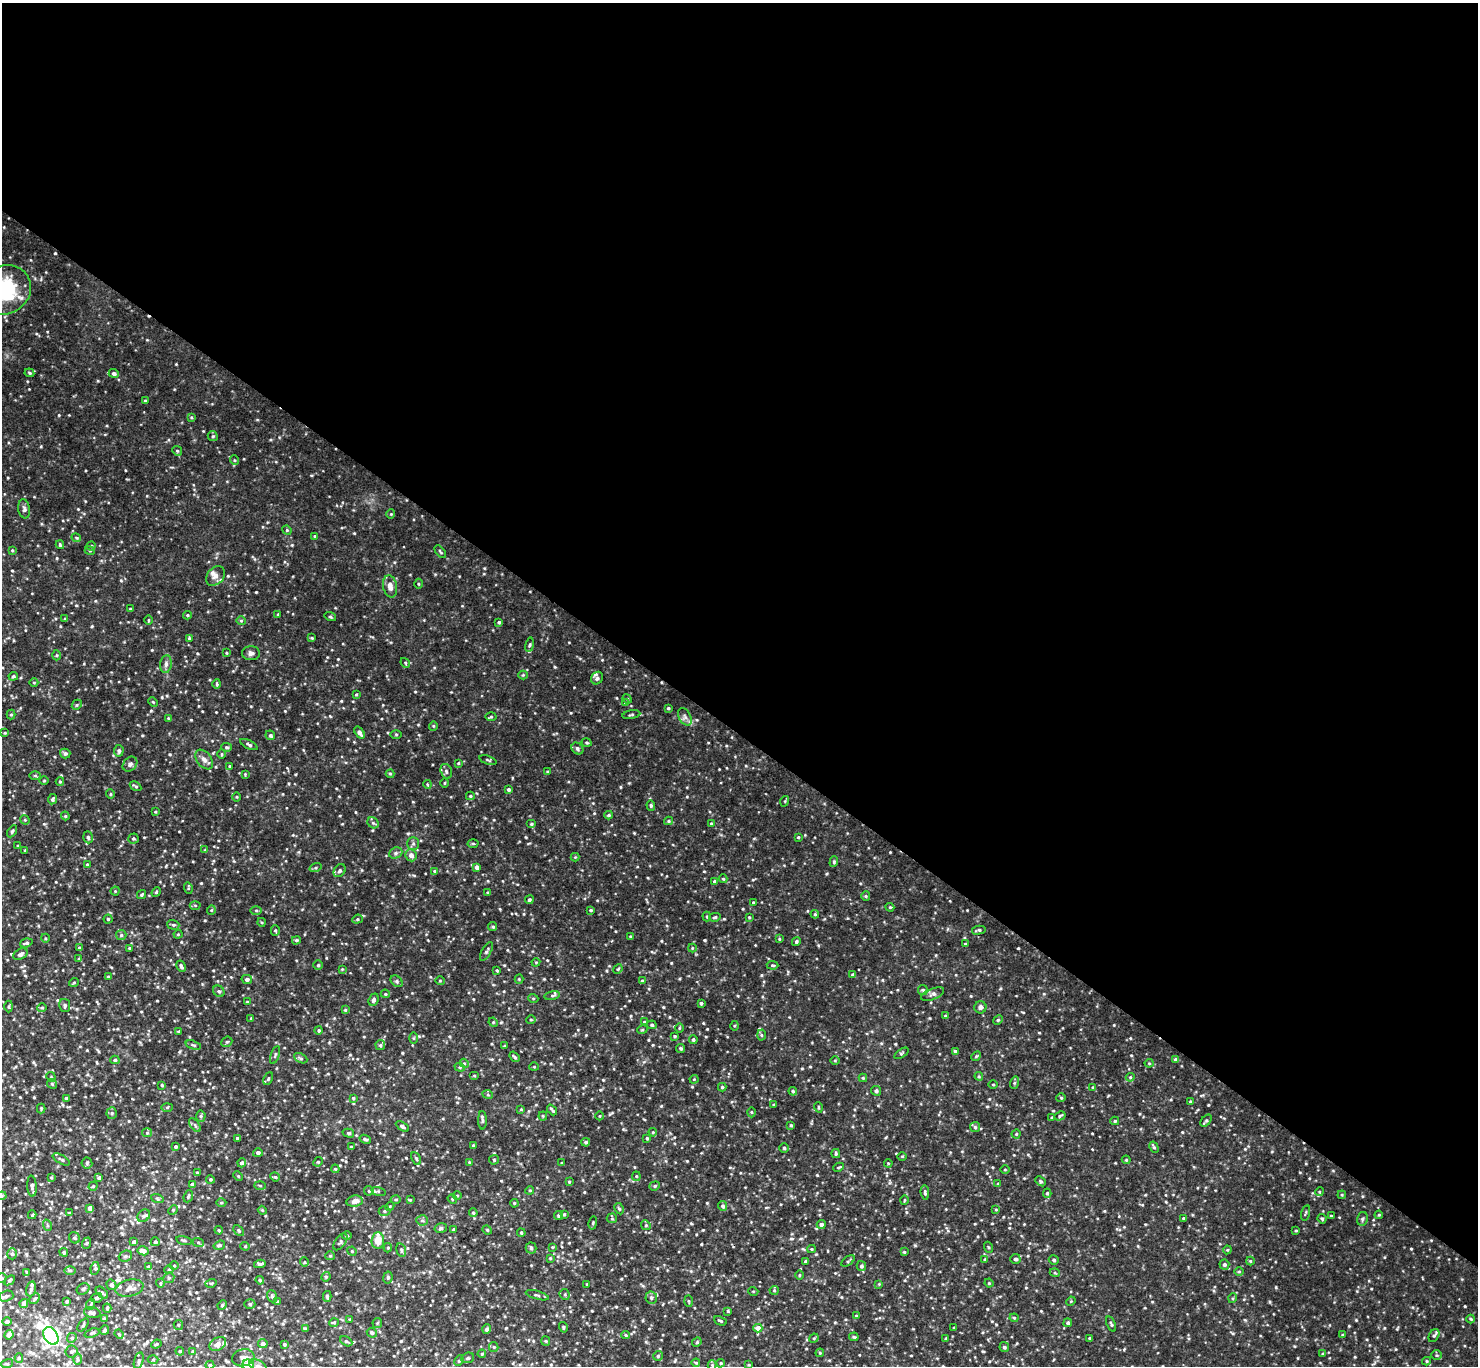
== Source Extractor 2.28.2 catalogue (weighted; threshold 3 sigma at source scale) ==
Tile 3 of 4 x 4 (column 3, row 1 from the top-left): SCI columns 2992-4467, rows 4293-5656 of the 5986 x 5997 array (HDU 1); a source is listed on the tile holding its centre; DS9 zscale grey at full resolution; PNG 1480 x 1368 px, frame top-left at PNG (2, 3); each listed source drawn as its Kron ellipse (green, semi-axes under 4 px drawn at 4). Shown black and unused: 54% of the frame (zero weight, under 3 of 4 exposures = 6% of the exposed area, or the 3 px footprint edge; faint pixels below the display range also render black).
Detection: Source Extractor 2.28.2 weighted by HDU 2 'WHT'; one run over the whole footprint, this tile lists its part. Background 0.055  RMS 0.0075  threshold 0.0338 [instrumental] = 3 sigma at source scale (4.5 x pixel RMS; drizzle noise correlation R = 1.50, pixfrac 1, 0.05/0.05 arcsec/px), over >= 5 px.
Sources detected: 675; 8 inside a brighter listed object's ellipse — not listed separately; of the other 667, all 500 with FLUX_AUTO >= 0.638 (the completeness limit of this list) listed and drawn (167 fainter detections not listed), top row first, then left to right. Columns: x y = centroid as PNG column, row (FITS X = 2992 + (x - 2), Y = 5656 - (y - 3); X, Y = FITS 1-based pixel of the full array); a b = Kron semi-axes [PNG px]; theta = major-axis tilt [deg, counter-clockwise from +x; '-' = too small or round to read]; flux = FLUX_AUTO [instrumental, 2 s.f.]
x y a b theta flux
4 290 27 24 25 55
29 373 5 4 - 0.84
114 373 5 4 - 1.8
145 401 4 3 - 1
191 417 4 4 - 0.72
213 436 5 4 - 1
177 451 5 4 - 0.93
234 460 5 3 - 0.71
24 509 9 6 -80 2
391 514 4 4 - 0.76
287 530 5 4 - 0.83
315 536 4 4 - 0.77
76 538 5 3 - 0.74
60 545 4 3 - 0.77
91 546 4 4 - 0.93
12 550 4 3 - 0.71
90 551 5 3 - 0.75
440 552 7 3 -49 0.92
216 576 11 8 46 3.6
418 584 5 3 - 0.7
390 586 11 7 -79 4.8
130 609 3 3 - 0.71
278 614 3 3 - 0.64
187 615 4 4 - 0.8
330 617 6 3 -19 0.95
65 619 4 3 - 0.71
148 620 5 3 - 0.7
241 621 5 4 - 0.93
499 622 3 3 - 1.1
189 638 4 4 - 0.83
312 638 4 3 - 0.65
530 645 7 3 80 1.2
226 653 3 3 - 0.71
251 653 9 7 -1 2.2
56 655 5 3 - 0.75
405 663 5 4 - 0.86
166 664 9 5 82 2.2
523 675 4 4 - 0.8
13 676 5 4 - 0.9
597 678 7 5 48 1.6
34 682 4 3 - 0.64
217 684 4 4 - 0.8
356 695 4 4 - 0.77
627 699 5 4 - 0.81
153 702 5 3 - 0.67
625 703 4 3 - 0.64
77 705 5 4 - 0.91
668 708 4 3 - 0.92
11 714 5 4 - 0.94
631 715 9 3 9 1
491 717 5 3 - 0.78
685 717 9 6 -61 2.5
168 718 4 3 - 0.69
433 726 4 4 - 0.77
5 733 4 3 - 0.65
359 733 7 4 -55 2.8
396 734 5 3 - 0.73
270 735 5 4 - 1.3
587 743 5 4 - 0.88
249 744 9 4 -27 1.6
226 747 5 4 - 0.93
577 748 6 5 - 1.6
119 751 6 4 85 1.5
65 753 5 5 - 1.4
222 754 5 3 - 0.71
204 759 11 7 -52 3.4
488 760 9 3 -19 0.87
458 763 4 3 - 0.67
130 764 8 6 46 2.3
230 766 3 3 - 0.83
446 771 8 5 -73 1.6
548 772 4 3 - 0.82
245 774 4 3 - 0.66
390 774 4 4 - 0.76
35 776 6 4 -1 0.88
44 781 5 3 - 0.64
60 781 4 4 - 0.75
445 783 4 3 - 0.71
427 784 4 3 - 0.69
135 786 6 3 -32 1.1
508 789 4 3 - 1.4
110 794 4 4 - 0.78
470 796 4 4 - 0.91
237 797 4 3 - 0.66
53 799 5 4 - 1.5
785 801 5 3 - 0.77
651 805 5 4 - 1
155 812 4 3 - 0.76
609 815 4 3 - 0.98
65 816 4 4 - 0.76
25 820 5 4 - 0.76
669 821 4 4 - 0.95
373 823 6 5 - 1.3
711 823 4 3 - 0.74
531 824 5 4 - 1
12 831 6 3 58 1.1
88 837 6 4 -72 1.4
798 837 3 3 - 0.72
133 838 5 5 - 1.2
413 843 7 6 - 1.6
473 843 5 3 - 0.87
18 846 3 2 - 0.68
25 850 3 3 - 0.74
205 850 4 4 - 0.69
396 853 7 5 22 1.7
411 855 6 5 - 3.6
575 857 4 4 - 0.69
834 862 5 4 - 0.99
87 864 4 3 - 0.75
477 867 4 4 - 3.4
315 868 6 3 19 0.89
340 871 7 5 52 1.5
434 871 4 4 - 0.71
723 879 4 4 - 0.72
715 882 4 4 - 1.8
188 888 6 3 -73 0.88
115 891 4 4 - 0.69
156 892 5 4 - 0.93
487 893 4 3 - 0.67
141 895 5 3 - 1
866 896 5 4 - 0.81
529 900 4 4 - 1.2
753 903 3 3 - 0.76
195 905 5 3 - 0.75
890 907 4 4 - 0.76
211 910 5 4 - 0.78
256 910 5 3 - 0.89
591 910 3 3 - 0.78
815 914 4 4 - 0.83
707 917 5 4 - 0.93
715 917 5 4 - 1.1
749 917 3 3 - 0.74
108 919 4 4 - 0.86
357 919 5 4 - 1
261 922 4 3 - 0.66
173 925 6 4 -18 1.1
493 927 4 4 - 1.1
275 930 5 4 - 0.99
979 930 7 3 13 1.3
178 934 4 4 - 0.78
121 935 5 5 - 1.1
630 936 4 3 - 0.68
45 938 4 3 - 0.65
779 939 4 3 - 0.66
296 940 4 3 - 0.96
796 942 4 4 - 1.2
26 943 6 4 17 1.4
965 944 4 3 - 0.68
80 948 4 3 - 1.2
129 948 4 3 - 0.79
692 948 4 4 - 0.64
486 951 10 4 61 1.5
20 954 8 5 27 1.9
79 959 4 4 - 0.9
536 962 4 3 - 0.65
318 965 5 5 - 1
773 965 6 4 -4 1
181 966 6 4 -62 1.5
342 969 4 4 - 0.64
618 969 5 4 - 0.89
497 970 3 2 - 0.74
853 974 4 4 - 1.1
108 977 4 3 - 0.69
247 979 5 4 - 1.8
519 979 4 4 - 0.73
397 981 7 5 -44 1.4
440 981 5 4 - 0.8
642 981 4 4 - 0.77
74 982 5 3 - 0.66
923 990 5 5 - 1.1
219 991 6 5 - 1.4
385 994 4 3 - 0.82
933 994 12 5 22 2.1
552 996 8 4 9 1.3
533 998 5 3 - 0.65
374 1000 6 4 68 1.8
247 1002 4 3 - 0.64
701 1003 3 3 - 1.1
65 1005 7 5 -79 1.4
9 1006 6 3 89 0.8
980 1007 6 6 - 2.2
42 1008 5 4 - 1
345 1010 4 4 - 0.87
945 1016 4 3 - 0.86
251 1019 4 3 - 0.81
531 1019 5 3 - 0.77
998 1020 5 4 - 0.91
493 1022 5 4 - 0.68
644 1022 4 3 - 0.65
652 1025 5 3 - 1.1
734 1026 5 3 - 0.75
679 1028 5 3 - 0.67
319 1030 4 3 - 1
642 1030 5 3 - 0.75
179 1031 4 3 - 0.71
761 1035 5 3 - 0.93
675 1036 3 3 - 0.86
413 1038 6 4 89 0.83
693 1040 4 4 - 1.3
227 1042 6 5 - 1
193 1045 8 3 -17 0.97
380 1045 5 5 - 0.98
505 1046 3 3 - 0.83
681 1048 4 4 - 1.1
955 1051 4 4 - 0.92
901 1053 8 3 35 0.93
275 1055 9 3 70 1.1
976 1056 5 4 - 0.98
514 1057 6 3 -51 1.2
301 1058 7 4 -27 1.2
115 1060 4 4 - 1
835 1060 4 3 - 0.69
1176 1060 4 4 - 2.6
464 1063 5 3 - 0.73
1149 1063 4 4 - 0.72
460 1067 5 4 - 0.91
534 1067 4 4 - 0.73
474 1076 5 3 - 0.64
979 1076 4 4 - 0.75
51 1077 5 4 - 0.85
1130 1077 4 4 - 0.89
863 1078 4 4 - 0.9
268 1079 6 3 63 0.84
694 1079 4 4 - 0.69
1014 1083 6 4 72 0.96
52 1084 5 4 - 0.99
162 1085 3 3 - 0.96
993 1085 4 3 - 0.66
722 1087 4 4 - 1
1093 1087 4 3 - 0.65
793 1091 4 4 - 1.1
876 1091 5 4 - 1.9
488 1095 5 3 - 0.82
67 1098 4 3 - 1.5
353 1098 4 3 - 0.88
1061 1098 4 4 - 0.84
1190 1102 4 4 - 0.66
774 1104 3 3 - 0.7
167 1107 6 4 2 0.81
818 1107 5 3 - 0.65
41 1108 5 4 - 0.74
521 1109 4 4 - 0.72
552 1110 6 3 -49 1.2
752 1112 5 3 - 0.75
112 1113 5 5 - 1.1
201 1116 5 5 - 1.1
543 1116 4 4 - 0.73
600 1116 4 3 - 0.64
1060 1116 6 3 30 0.94
1052 1118 3 3 - 1.1
482 1120 9 3 -89 1.4
1115 1121 4 4 - 1
1206 1121 7 4 49 1.3
195 1125 8 4 -54 1.3
791 1125 3 3 - 0.83
402 1126 7 4 -32 1.5
975 1127 5 5 - 1
653 1132 4 3 - 0.66
147 1133 5 4 - 0.94
348 1133 6 4 -15 0.97
1016 1134 4 4 - 0.88
237 1138 3 3 - 0.81
647 1138 4 4 - 0.92
365 1139 6 4 -22 1.2
586 1142 4 4 - 1.2
473 1145 3 3 - 0.67
175 1147 3 3 - 1.1
351 1147 3 3 - 0.93
1154 1147 6 4 -61 1.2
784 1148 5 5 - 1.1
258 1153 5 4 - 1.7
836 1154 4 3 - 1
902 1156 5 3 - 0.69
416 1158 7 3 -64 0.98
61 1159 9 4 -29 1.3
494 1160 5 5 - 0.95
1126 1160 4 4 - 0.81
318 1162 5 4 - 0.99
469 1162 4 3 - 0.7
87 1163 5 5 - 1.1
242 1163 4 4 - 1.8
562 1163 3 3 - 0.77
888 1163 4 3 - 0.64
839 1167 5 3 - 0.75
335 1169 4 4 - 0.88
1005 1169 4 3 - 0.64
197 1173 4 3 - 0.74
238 1176 5 3 - 0.75
636 1176 4 4 - 0.8
51 1177 4 3 - 0.83
99 1177 4 3 - 1.4
275 1177 5 4 - 0.9
210 1179 4 4 - 1.1
1041 1181 6 4 -41 1.1
569 1182 4 3 - 0.78
193 1184 4 4 - 2.2
998 1184 4 3 - 0.76
260 1185 5 3 - 0.78
32 1186 10 4 -86 2.4
93 1186 4 4 - 0.88
655 1186 5 4 - 1.1
530 1190 4 3 - 0.69
369 1191 5 4 - 0.98
378 1191 7 4 -18 1.3
925 1192 7 4 -85 1.3
1319 1192 4 3 - 0.71
1047 1193 4 4 - 1.1
457 1195 4 3 - 0.66
1342 1195 4 3 - 0.69
2 1196 5 4 - 0.86
188 1196 6 4 69 1.1
157 1198 6 4 -20 1
396 1199 5 3 - 0.81
452 1199 5 4 - 0.92
410 1200 4 3 - 0.67
904 1200 4 3 - 0.7
355 1201 8 5 9 4.5
221 1203 5 3 - 0.78
514 1203 4 3 - 0.66
390 1206 5 3 - 0.8
723 1206 5 4 - 1.7
90 1208 4 4 - 4.6
619 1209 6 4 -62 0.99
173 1210 5 4 - 0.92
262 1210 4 3 - 0.72
996 1210 4 3 - 0.64
384 1211 6 5 - 1.3
69 1213 4 3 - 0.65
473 1213 4 4 - 0.95
1305 1213 8 2 75 0.74
564 1214 3 3 - 0.89
32 1215 4 2 - 0.71
558 1215 4 4 - 1.1
1379 1215 4 3 - 0.71
144 1216 7 5 41 1.6
1331 1216 3 3 - 0.68
612 1218 5 5 - 0.93
1184 1218 3 3 - 1.2
1322 1219 5 3 - 0.97
1362 1219 7 5 78 1.4
422 1220 6 5 - 1.3
593 1223 6 3 77 0.7
821 1224 4 4 - 2.3
47 1225 6 3 -72 0.95
646 1225 5 4 - 0.93
441 1228 6 5 - 1.3
454 1229 3 3 - 0.99
219 1230 4 3 - 0.76
487 1230 5 4 - 0.88
239 1231 6 4 -47 1
1296 1231 4 2 - 0.65
521 1233 4 3 - 0.86
347 1236 5 3 - 0.67
74 1238 6 5 - 1.2
184 1240 8 3 -13 0.99
378 1241 8 6 85 11
134 1242 4 3 - 1.8
155 1242 4 4 - 1.5
198 1242 6 3 -19 0.93
340 1242 9 5 55 1.5
87 1243 6 3 70 0.8
219 1245 6 4 18 1
245 1246 4 4 - 0.73
552 1247 4 4 - 0.7
988 1247 5 3 - 0.65
388 1248 5 4 - 0.93
531 1248 5 5 - 1.3
812 1249 4 4 - 0.75
401 1250 7 4 -73 1.2
1227 1250 4 4 - 0.72
143 1251 5 4 - 2.9
352 1251 5 4 - 0.77
64 1252 4 4 - 0.87
904 1252 4 4 - 0.82
12 1254 5 5 - 1.5
125 1256 7 5 21 1.3
330 1256 5 4 - 0.86
550 1258 4 4 - 0.79
985 1259 3 3 - 0.74
1015 1259 5 5 - 1.9
1054 1260 5 4 - 1.3
848 1261 7 3 34 1.1
1250 1261 4 4 - 0.74
304 1262 5 4 - 0.81
805 1262 3 3 - 0.94
260 1264 6 3 10 1.6
174 1265 4 3 - 0.68
1224 1265 5 5 - 1.8
861 1266 5 4 - 1.6
148 1267 4 3 - 0.83
95 1268 6 4 81 1.1
70 1270 6 4 0 0.98
169 1270 4 4 - 0.84
1239 1271 5 3 - 0.7
27 1272 4 3 - 0.74
1055 1273 5 3 - 0.75
799 1275 4 3 - 0.66
326 1277 5 4 - 0.88
388 1277 6 4 81 1.3
2 1278 5 4 - 0.87
169 1278 6 5 - 1.2
9 1280 6 4 41 1.1
260 1280 4 3 - 0.94
160 1283 4 4 - 0.8
211 1283 6 3 16 0.87
989 1283 4 4 - 0.7
587 1284 3 2 - 0.7
879 1284 4 4 - 0.68
111 1285 5 4 - 1.8
129 1288 14 8 14 4.7
31 1289 7 4 76 1.7
83 1289 7 5 28 1.3
774 1290 4 4 - 0.85
753 1291 5 3 - 0.68
102 1293 7 4 -42 1.4
565 1294 5 5 - 1
537 1295 12 3 -15 1.4
6 1296 7 5 18 1.9
272 1296 6 4 -69 1.1
327 1296 5 3 - 1.1
97 1298 6 5 - 1.5
651 1298 6 6 - 1.8
1233 1298 5 3 - 0.7
35 1299 6 4 46 1
67 1301 4 3 - 0.91
688 1301 5 3 - 0.74
1071 1301 5 4 - 0.68
277 1302 3 3 - 0.7
24 1304 4 4 - 5.6
91 1304 5 3 - 0.78
250 1304 5 5 - 1.3
222 1305 5 4 - 0.86
107 1308 4 4 - 0.97
728 1311 3 3 - 0.68
92 1313 8 5 -16 2.6
856 1316 4 4 - 0.96
104 1318 4 4 - 0.76
1014 1318 4 4 - 0.76
350 1319 3 3 - 0.7
1471 1319 4 4 - 0.77
720 1321 6 3 -23 0.92
7 1322 4 4 - 1.2
334 1322 5 3 - 0.84
377 1323 5 4 - 0.8
1068 1323 4 4 - 1.7
1111 1324 8 3 -70 1.1
83 1325 7 3 53 0.91
178 1325 5 4 - 0.8
563 1327 5 3 - 0.93
758 1328 4 4 - 5.7
954 1328 3 3 - 0.64
305 1329 3 3 - 0.89
487 1329 4 4 - 1.8
105 1330 5 4 - 1.3
92 1333 8 4 19 1.1
372 1333 5 4 - 1.5
119 1334 5 4 - 0.7
9 1335 4 4 - 4.4
626 1335 4 4 - 0.8
1342 1335 4 3 - 0.81
1434 1335 7 5 60 1.4
51 1336 9 6 -57 210
854 1337 5 4 - 0.81
72 1338 5 4 - 1.1
814 1338 5 4 - 0.8
1089 1338 4 3 - 0.71
946 1339 4 3 - 1.1
346 1341 6 4 -28 1.1
546 1341 5 4 - 0.81
697 1342 5 4 - 0.88
156 1344 5 4 - 0.87
218 1344 9 6 30 3.8
263 1344 5 4 - 2.2
284 1344 4 3 - 0.82
494 1347 5 4 - 0.94
1004 1347 5 4 - 1.6
180 1351 4 4 - 0.81
193 1351 4 3 - 0.73
71 1352 6 6 - 1.6
820 1353 4 4 - 0.74
482 1354 4 4 - 0.76
1323 1354 4 3 - 0.65
1436 1355 5 5 - 1.1
658 1356 5 5 - 1.1
19 1358 5 4 - 1.1
243 1358 11 8 12 4.3
468 1358 6 5 - 1.3
77 1359 6 4 -89 1.2
153 1359 5 3 - 0.83
139 1360 8 4 75 1.4
459 1361 5 4 - 1.1
1427 1361 4 4 - 0.88
696 1363 4 4 - 0.77
721 1363 4 3 - 0.85
7 1364 6 4 18 0.88
210 1365 4 4 - 0.94
248 1365 6 5 - 11
712 1365 4 4 - 0.82
749 1365 4 3 - 0.66
258 1366 10 6 -33 2.4
Overlapping masked pixels (flux is a lower limit): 1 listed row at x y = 4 290
Isophote crosses this tile's border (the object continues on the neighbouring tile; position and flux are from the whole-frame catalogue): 6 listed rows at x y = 4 290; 2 1196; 2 1278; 6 1296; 248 1365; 258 1366
Unlisted compact peaks at least as high as the median listed source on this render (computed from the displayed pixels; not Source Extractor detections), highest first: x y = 176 364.